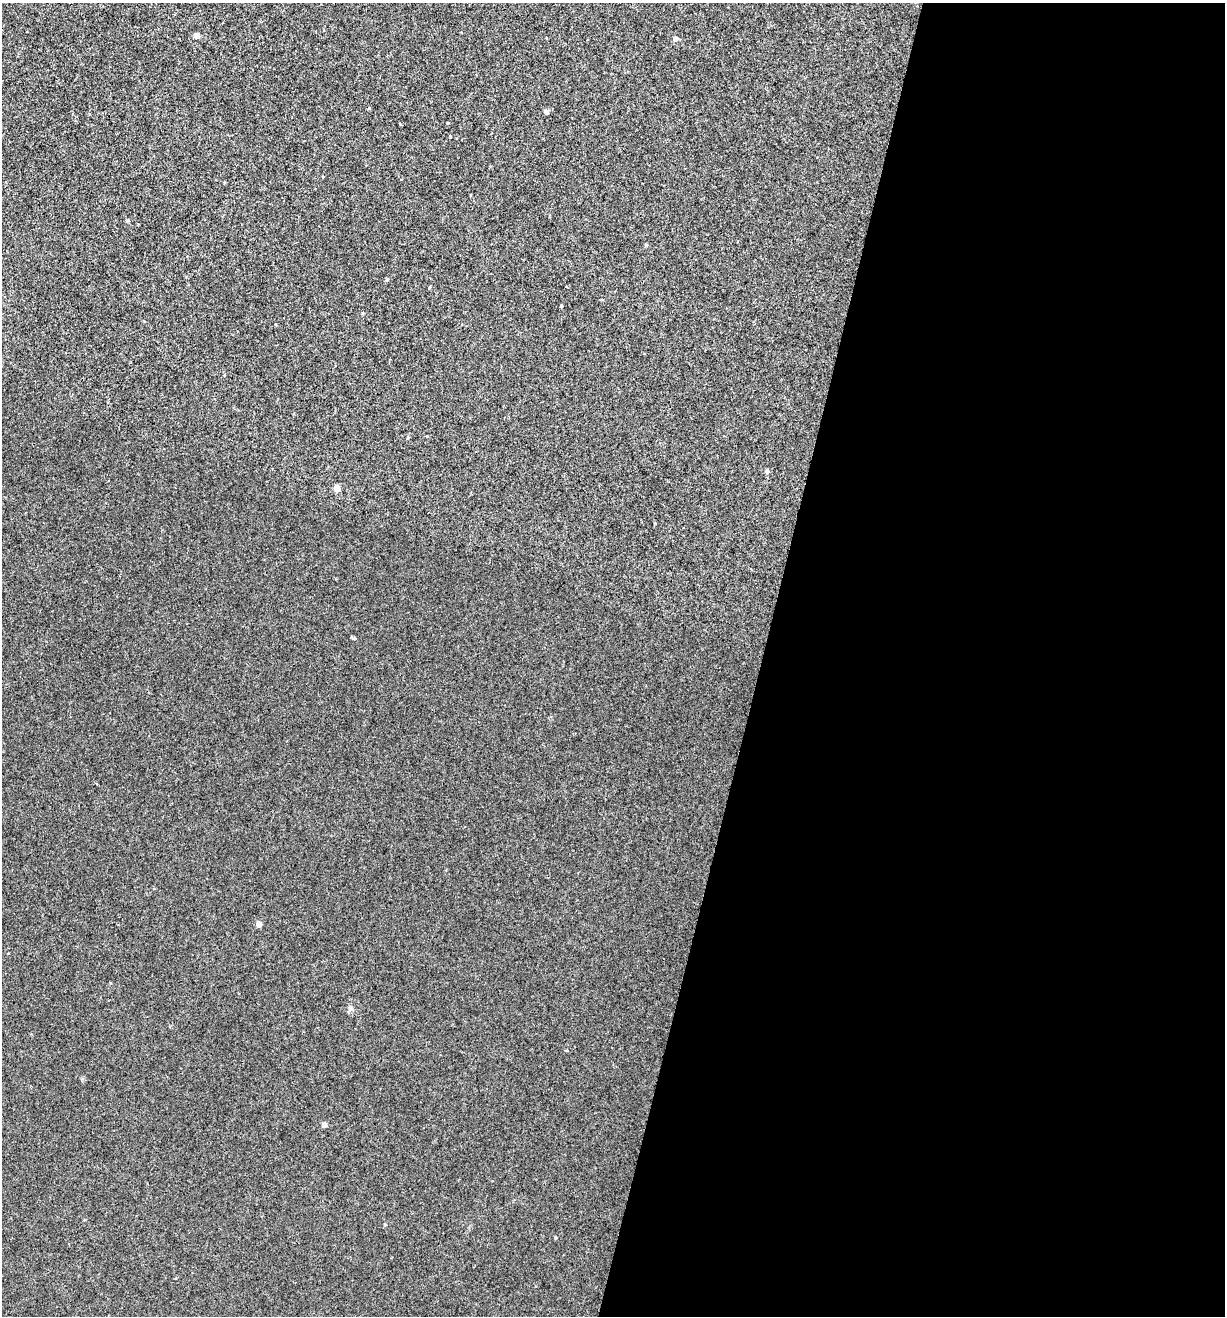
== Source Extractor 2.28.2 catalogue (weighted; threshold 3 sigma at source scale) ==
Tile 12 of 4 x 4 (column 4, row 3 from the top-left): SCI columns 3796-5018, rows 1318-2631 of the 5271 x 5259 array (HDU 1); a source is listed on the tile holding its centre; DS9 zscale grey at full resolution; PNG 1227 x 1318 px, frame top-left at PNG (2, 3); no overlay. Shown black and unused: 38% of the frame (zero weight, under 3 of 4 exposures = <1% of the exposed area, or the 3 px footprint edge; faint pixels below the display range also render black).
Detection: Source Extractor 2.28.2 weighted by HDU 2 'WHT'; one run over the whole footprint, this tile lists its part. Background 0.00115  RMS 0.0035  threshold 0.016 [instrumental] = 3 sigma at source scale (4.5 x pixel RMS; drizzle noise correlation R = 1.50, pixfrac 1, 0.05/0.05 arcsec/px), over >= 5 px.
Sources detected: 17; all 17 listed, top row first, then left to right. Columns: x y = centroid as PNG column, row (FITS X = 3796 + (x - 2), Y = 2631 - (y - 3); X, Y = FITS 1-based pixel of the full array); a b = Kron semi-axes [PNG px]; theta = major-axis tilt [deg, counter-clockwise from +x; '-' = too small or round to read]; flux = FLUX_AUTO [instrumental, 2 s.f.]
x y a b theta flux
197 35 5 4 - 1.9
676 38 5 5 - 1.1
369 108 4 4 - 0.38
546 111 6 5 - 0.8
450 136 3 3 - 0.24
646 245 4 4 - 0.35
387 280 5 3 - 0.41
430 287 4 3 - 0.32
561 306 3 3 - 0.3
363 313 5 3 - 0.3
408 437 4 4 - 0.37
767 471 6 4 -74 0.76
337 488 5 4 - 5.2
354 638 5 3 - 0.4
259 924 5 4 - 2.3
324 1125 4 4 - 1.9
385 1224 4 4 - 0.32
Unlisted compact peaks at least as high as the median listed source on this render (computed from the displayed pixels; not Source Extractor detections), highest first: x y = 555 1238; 82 1079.